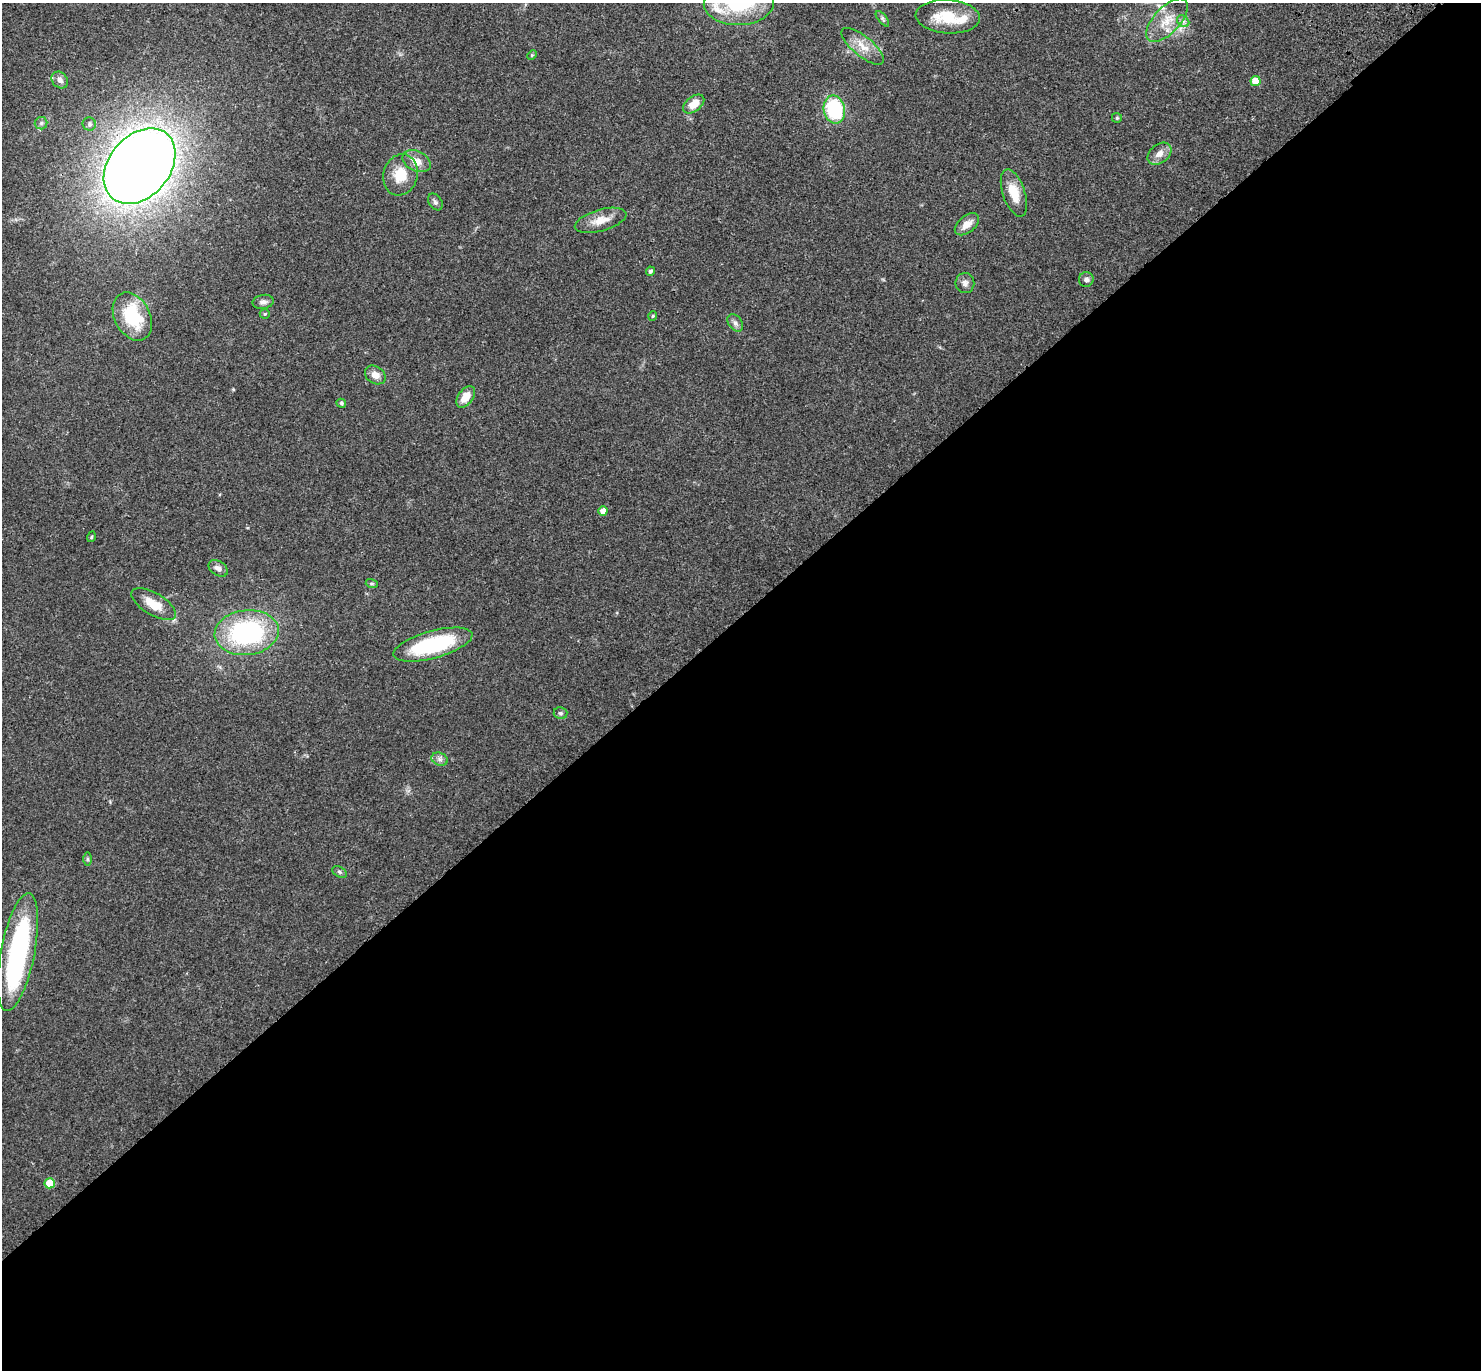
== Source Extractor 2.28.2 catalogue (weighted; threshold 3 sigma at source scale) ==
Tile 15 of 4 x 4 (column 3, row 4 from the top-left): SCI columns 3057-4535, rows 246-1613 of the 6115 x 6104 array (HDU 1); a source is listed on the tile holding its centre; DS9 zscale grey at full resolution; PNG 1483 x 1372 px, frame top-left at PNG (2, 3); each listed source drawn as its Kron ellipse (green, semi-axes under 4 px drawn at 4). Shown black and unused: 55% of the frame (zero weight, under 3 of 4 exposures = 6% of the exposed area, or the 3 px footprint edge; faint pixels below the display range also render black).
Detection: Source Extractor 2.28.2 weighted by HDU 2 'WHT'; one run over the whole footprint, this tile lists its part. Background 0.0501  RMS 0.0055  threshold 0.0245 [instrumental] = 3 sigma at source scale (4.5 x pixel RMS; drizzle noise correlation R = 1.50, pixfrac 1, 0.05/0.05 arcsec/px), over >= 5 px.
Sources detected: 49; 1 inside a brighter object's white glare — neither listed nor drawn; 2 inside a brighter listed object's ellipse — not listed separately; the other 46 listed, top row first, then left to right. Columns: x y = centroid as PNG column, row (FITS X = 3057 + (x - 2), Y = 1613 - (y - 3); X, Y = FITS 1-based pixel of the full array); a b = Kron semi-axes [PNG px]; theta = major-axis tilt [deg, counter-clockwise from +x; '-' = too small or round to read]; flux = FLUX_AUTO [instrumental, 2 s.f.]
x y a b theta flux
739 3 35 22 2 45
948 17 32 16 -4 18
882 19 9 4 -52 1.1
1167 20 27 13 47 10
1183 21 7 5 -43 1.3
863 46 26 10 -40 7.6
532 55 5 4 - 0.54
60 80 9 7 -45 2.5
1256 81 5 5 - 12
694 104 12 7 39 7.6
834 109 14 10 -78 40
1117 118 5 5 - 0.67
41 123 6 6 - 1.3
89 124 7 6 - 1.3
1159 154 13 9 40 4.1
417 161 15 10 -25 5.4
140 166 42 30 50 860
400 175 21 17 74 12
1014 193 25 11 -71 11
435 202 9 6 -54 1.4
601 220 27 10 16 7.6
967 224 14 8 39 4.9
650 271 4 4 - 1.4
1086 279 7 7 - 1.7
965 283 10 9 - 2.5
263 302 10 7 11 2.2
265 314 5 5 - 0.64
132 316 25 17 -62 30
653 316 4 4 - 0.52
735 323 9 6 -54 2
375 375 11 8 -35 4.1
466 397 12 7 55 7
341 403 5 4 - 0.85
603 511 5 4 - 4.4
91 537 5 3 - 0.49
218 568 10 7 -34 2.6
372 584 6 4 -18 0.73
154 604 25 11 -31 9.5
247 633 32 22 6 77
433 645 41 13 15 47
561 713 7 6 - 1.1
440 759 8 6 -21 1.9
87 859 7 4 -89 0.84
339 872 8 5 -28 1.1
18 952 60 17 79 110
50 1183 5 5 - 13
Isophote crosses this tile's border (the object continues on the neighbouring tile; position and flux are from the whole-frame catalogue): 1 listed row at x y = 739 3